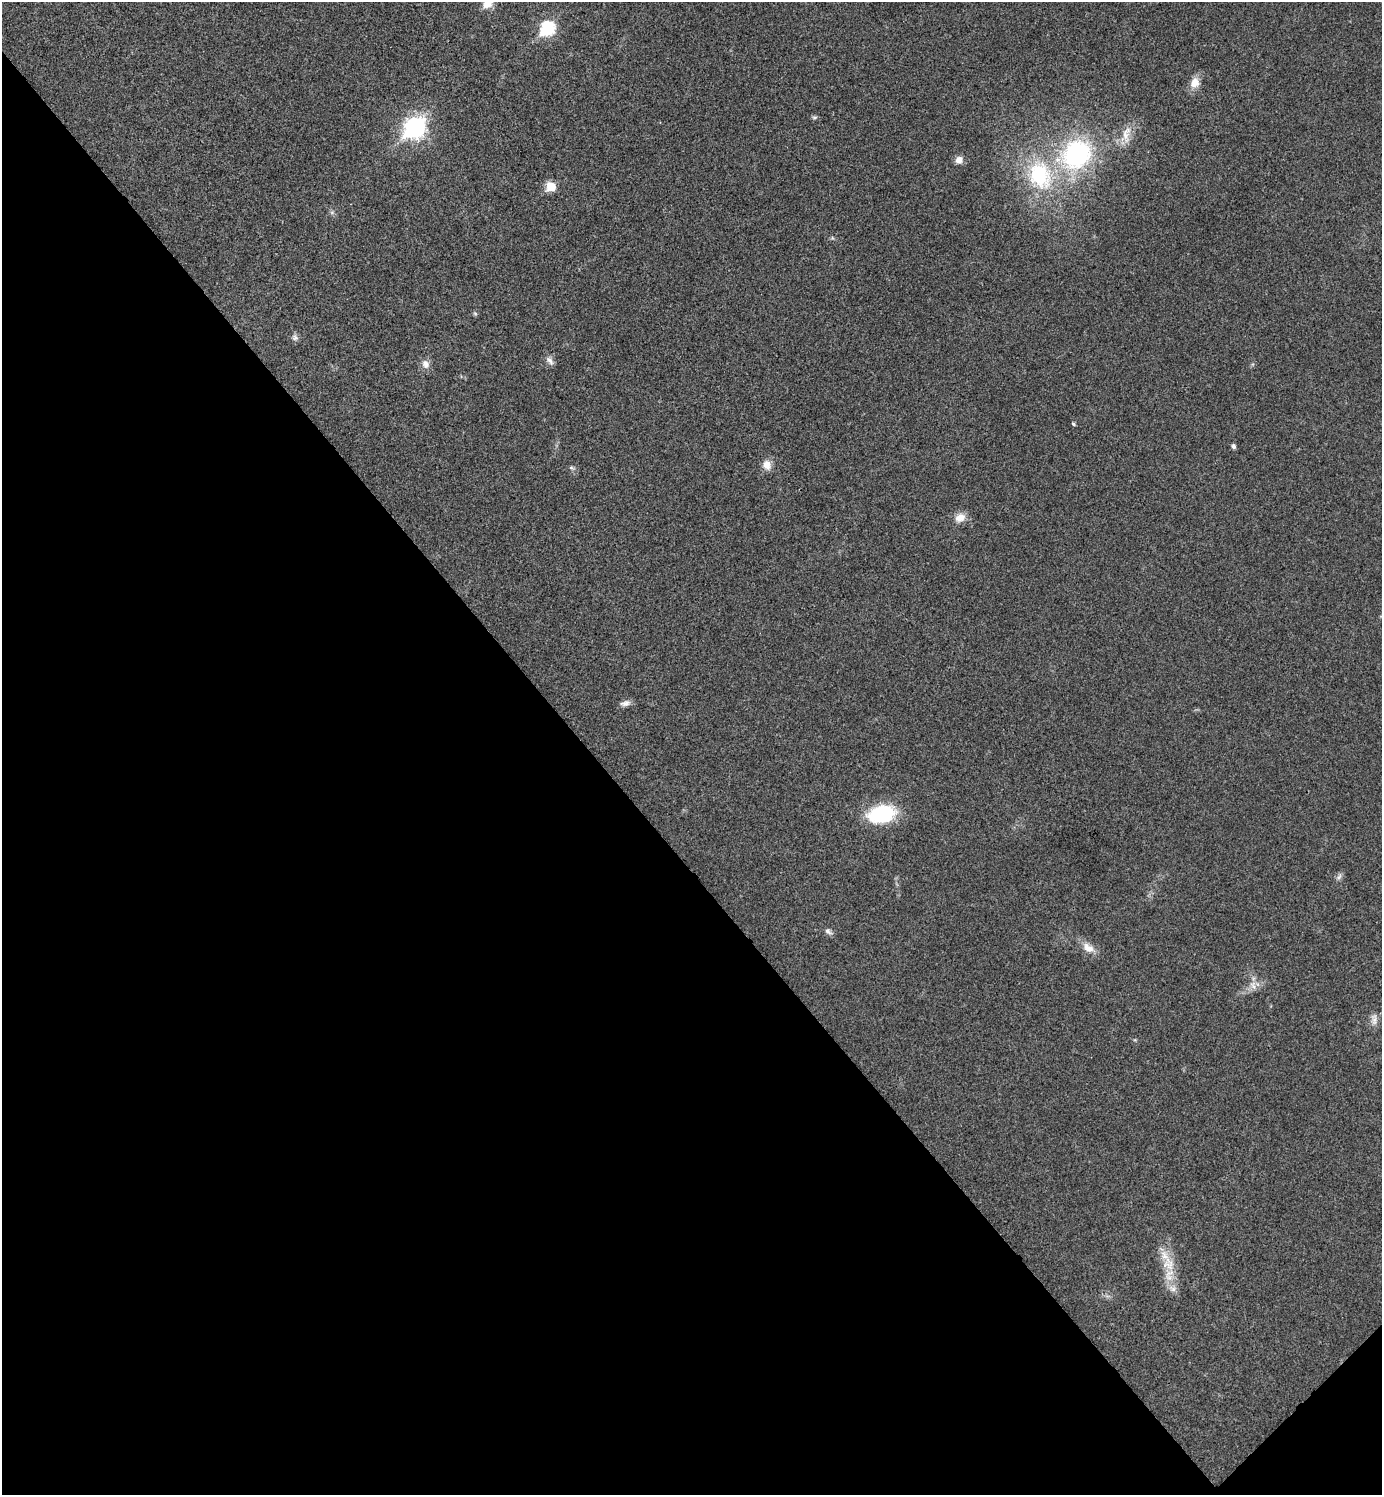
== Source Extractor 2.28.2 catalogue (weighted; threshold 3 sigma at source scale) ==
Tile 14 of 4 x 4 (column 2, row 4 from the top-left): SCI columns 1682-3061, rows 4-1496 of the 5980 x 5981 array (HDU 1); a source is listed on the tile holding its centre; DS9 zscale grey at full resolution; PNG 1384 x 1497 px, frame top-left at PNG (2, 2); no overlay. Shown black and unused: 43% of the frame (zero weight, under 3 of 4 exposures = <1% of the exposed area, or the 3 px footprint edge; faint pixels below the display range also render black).
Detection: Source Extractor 2.28.2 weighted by HDU 2 'WHT'; one run over the whole footprint, this tile lists its part. Background 0.0281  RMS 0.0053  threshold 0.0241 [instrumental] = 3 sigma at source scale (4.5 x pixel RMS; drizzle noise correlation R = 1.50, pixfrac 1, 0.05/0.05 arcsec/px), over >= 5 px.
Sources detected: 30; all 30 listed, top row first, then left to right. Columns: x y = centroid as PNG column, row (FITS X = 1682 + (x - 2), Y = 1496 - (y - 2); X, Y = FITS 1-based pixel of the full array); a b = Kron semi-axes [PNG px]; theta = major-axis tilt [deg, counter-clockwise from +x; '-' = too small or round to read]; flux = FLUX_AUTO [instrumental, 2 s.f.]
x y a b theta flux
488 3 15 10 42 5.1
548 28 8 7 - 71
1195 83 15 13 65 5.9
814 117 8 4 8 0.91
415 127 10 8 46 270
1126 135 29 12 77 8.7
1076 154 35 29 38 83
959 160 9 9 - 3.4
1040 175 42 32 -70 53
551 187 6 6 - 18
332 212 6 5 - 1
832 238 5 5 - 0.8
475 313 6 5 - 0.87
295 337 9 9 - 1.9
550 361 13 7 -52 2.6
425 364 12 9 -63 3.6
1073 424 5 3 - 0.94
1234 446 5 5 - 1.5
767 465 12 10 -72 4.9
572 468 9 5 -16 1.2
960 518 14 11 27 5.5
625 703 14 7 11 2.8
882 814 32 19 10 35
1339 877 11 6 53 1.8
828 931 10 6 -39 2
1088 948 19 11 -32 6.2
1253 985 13 8 -65 3.8
1374 1019 17 9 89 3.6
1168 1264 23 18 -68 13
1173 1288 13 8 -19 3.5
Isophote crosses this tile's border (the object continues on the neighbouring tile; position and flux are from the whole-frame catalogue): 1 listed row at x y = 488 3